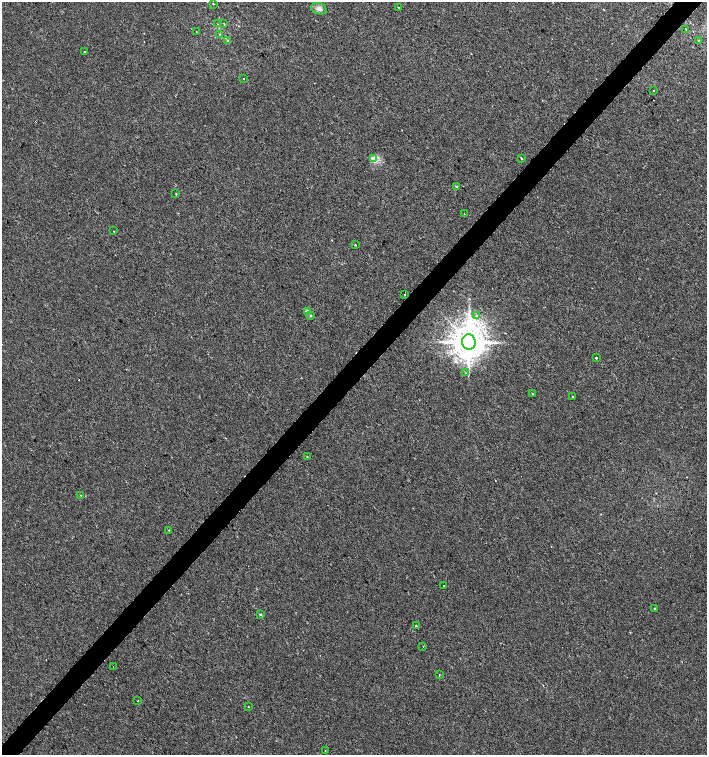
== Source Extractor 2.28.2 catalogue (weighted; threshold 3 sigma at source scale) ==
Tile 10 of 4 x 4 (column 2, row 3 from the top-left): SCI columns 1637-3046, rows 1507-3012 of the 6026 x 6031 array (HDU 1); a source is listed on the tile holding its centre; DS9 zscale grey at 2 x 2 block average (1 PNG px = mean of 2 x 2 image px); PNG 709 x 757 px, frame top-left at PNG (2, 2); each listed source drawn as its Kron ellipse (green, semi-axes under 4 px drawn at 4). Shown black and unused: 4% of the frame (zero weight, under 2 of 3 exposures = <1% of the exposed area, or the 3 px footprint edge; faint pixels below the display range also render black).
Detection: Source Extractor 2.28.2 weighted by HDU 2 'WHT'; one run over the whole footprint, this tile lists its part. Background 4.92e-04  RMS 0.0029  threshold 0.0131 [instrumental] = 3 sigma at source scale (4.5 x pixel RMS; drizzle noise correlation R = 1.50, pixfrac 1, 0.0396/0.0396 arcsec/px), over >= 5 px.
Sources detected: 43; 1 cosmic-ray / hot-pixel residue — neither listed nor drawn; the other 42 listed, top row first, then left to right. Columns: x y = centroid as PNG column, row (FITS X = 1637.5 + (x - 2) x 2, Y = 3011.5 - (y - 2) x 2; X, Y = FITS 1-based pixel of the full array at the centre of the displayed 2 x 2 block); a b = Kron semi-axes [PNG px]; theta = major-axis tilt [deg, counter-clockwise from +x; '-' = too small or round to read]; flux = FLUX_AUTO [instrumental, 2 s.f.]
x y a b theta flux
213 4 2 2 - 0.36
398 7 2 2 - 0.57
319 9 8 5 -19 2.7
218 24 3 2 - 0.47
224 24 3 2 - 0.36
686 29 3 2 - 0.51
196 32 2 2 - 0.28
219 34 3 2 - 0.4
698 40 3 2 - 0.35
228 41 4 3 - 0.78
84 52 2 2 - 0.62
244 79 2 2 - 1.2
654 90 2 2 - 0.35
521 158 2 2 - 1.9
374 159 4 3 - 1.5
457 187 4 3 - 1.4
176 194 3 2 - 0.38
464 214 2 2 - 0.26
114 231 2 2 - 0.41
355 245 2 2 - 0.55
404 295 2 2 - 0.52
307 312 2 2 - 7.6
310 315 3 3 - 0.7
477 315 3 3 - 0.83
469 342 7 7 - 1700
596 358 2 2 - 1.5
466 373 2 2 - 0.43
533 394 4 2 - 0.38
573 397 2 2 - 0.4
307 457 3 2 - 0.39
80 495 2 2 - 0.25
169 530 2 2 - 0.27
444 586 2 2 - 0.86
655 609 3 3 - 0.48
261 614 4 3 - 0.58
416 626 3 2 - 0.61
423 646 2 2 - 0.32
113 667 2 2 - 1.8
439 675 2 2 - 0.37
138 701 2 2 - 0.76
248 707 2 2 - 0.37
325 750 2 2 - 0.27
Diffuse or blended objects may show on this block-average render without a row.